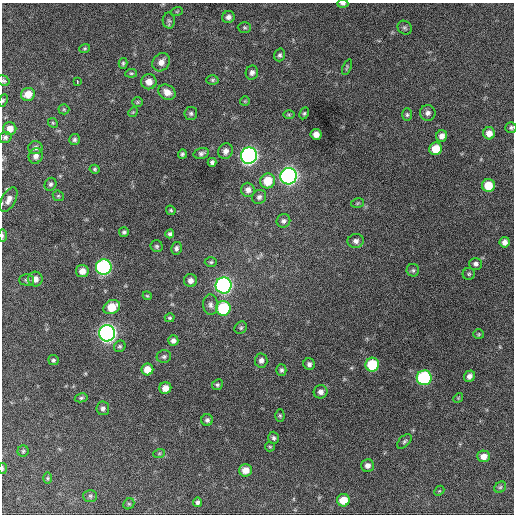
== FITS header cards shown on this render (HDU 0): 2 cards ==
NAXIS1  =                  512 / Axis length
NAXIS2  =                  512 / Axis length

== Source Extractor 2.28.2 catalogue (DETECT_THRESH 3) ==
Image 512 x 512 px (HDU 0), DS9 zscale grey, 1 PNG px = 1 image px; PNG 516 x 516 px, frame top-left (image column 1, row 512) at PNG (2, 3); each listed source drawn as its Kron ellipse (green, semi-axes under 4 px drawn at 4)
Background 1080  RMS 28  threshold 83.1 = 3 sigma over >= 5 px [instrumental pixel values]
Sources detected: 117; all 117 listed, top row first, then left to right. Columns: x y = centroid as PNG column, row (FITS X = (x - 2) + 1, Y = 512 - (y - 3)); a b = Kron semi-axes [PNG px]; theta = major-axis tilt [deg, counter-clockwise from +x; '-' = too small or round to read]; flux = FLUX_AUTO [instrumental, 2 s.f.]
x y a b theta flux
343 4 5 3 - 3300
177 11 6 4 19 2000
228 17 6 6 - 7100
169 21 8 6 -87 4600
244 27 7 5 -2 3300
405 28 7 6 - 3900
85 48 5 4 - 2300
280 55 6 5 - 3900
161 62 10 8 52 14000
123 63 5 4 - 2900
347 67 8 3 68 2600
131 73 6 4 6 2600
252 73 7 6 - 6400
212 80 6 4 1 3000
4 81 6 5 - 3000
77 82 4 2 - 6200
149 82 7 7 - 17000
167 92 9 7 -29 16000
28 94 7 6 - 21000
3 100 6 4 63 2400
245 101 5 5 - 2100
137 102 5 5 - 2800
64 109 5 5 - 2500
133 112 5 4 - 2200
191 113 6 6 - 4200
304 113 6 4 62 2900
428 113 8 8 - 7100
289 115 5 3 - 2200
407 115 6 5 - 3400
53 123 5 4 - 2300
511 127 5 5 - 3600
10 129 6 6 - 14000
489 133 6 6 - 13000
316 134 5 5 - 12000
442 136 6 5 - 9300
5 137 6 5 - 4100
75 140 5 5 - 4000
35 148 7 6 - 5600
436 149 6 6 - 34000
226 151 8 7 - 8800
201 153 8 5 16 5200
182 154 5 4 - 3600
36 156 8 7 - 8700
249 156 8 8 - 760000
212 162 4 4 - 4300
95 169 5 4 - 2900
289 176 8 8 - 780000
268 181 7 7 - 38000
50 184 7 5 58 4300
488 186 6 6 - 36000
248 190 7 6 - 8500
58 196 6 5 - 2400
259 197 7 6 - 5500
9 199 13 7 62 11000
358 203 6 4 13 2700
171 210 5 4 - 2600
283 221 7 6 - 5500
124 232 5 4 - 3800
170 234 4 4 - 4400
2 236 6 3 -90 2900
356 241 8 7 - 7600
505 242 5 5 - 8500
157 246 6 6 - 3500
176 248 6 5 - 5100
211 262 6 5 - 3100
476 264 6 6 - 5400
104 267 8 7 - 400000
413 270 6 6 - 3400
82 271 6 6 - 14000
469 274 6 6 - 2800
35 279 7 7 - 13000
26 280 7 5 -1 3900
190 281 6 6 - 8500
224 285 8 8 - 620000
147 296 4 3 - 2000
211 305 10 7 -82 7400
112 307 8 6 29 37000
223 308 7 7 - 110000
170 318 5 4 - 2900
241 328 7 5 45 3400
107 333 8 8 - 920000
479 334 5 5 - 2500
173 341 5 5 - 6300
120 346 6 5 - 3300
164 356 7 6 - 4100
53 360 5 5 - 3700
261 361 7 6 - 7400
309 364 6 5 - 5800
372 365 7 7 - 80000
147 369 6 6 - 19000
281 370 6 5 - 4200
469 376 6 5 - 8200
424 378 7 7 - 230000
217 385 5 5 - 3500
165 388 6 5 - 15000
321 392 7 6 - 7700
81 398 6 4 10 3100
458 398 5 4 - 2100
103 408 7 6 - 5700
280 416 6 4 -89 2700
207 420 6 6 - 4600
274 438 6 5 - 4500
404 441 9 5 45 4100
270 447 5 4 - 2400
23 451 5 5 - 3100
159 454 6 4 20 2300
484 456 6 6 - 14000
368 465 6 6 - 8600
2 468 5 2 - 2300
245 470 6 6 - 17000
47 478 6 4 90 2600
500 487 6 5 - 3100
439 491 6 4 42 2500
90 496 7 6 - 4200
343 500 6 6 - 32000
197 502 5 4 - 4500
129 504 6 5 - 2900
At the frame edge (FLAGS 8, measured only in part): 6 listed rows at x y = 343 4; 4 81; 3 100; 511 127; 2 236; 2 468